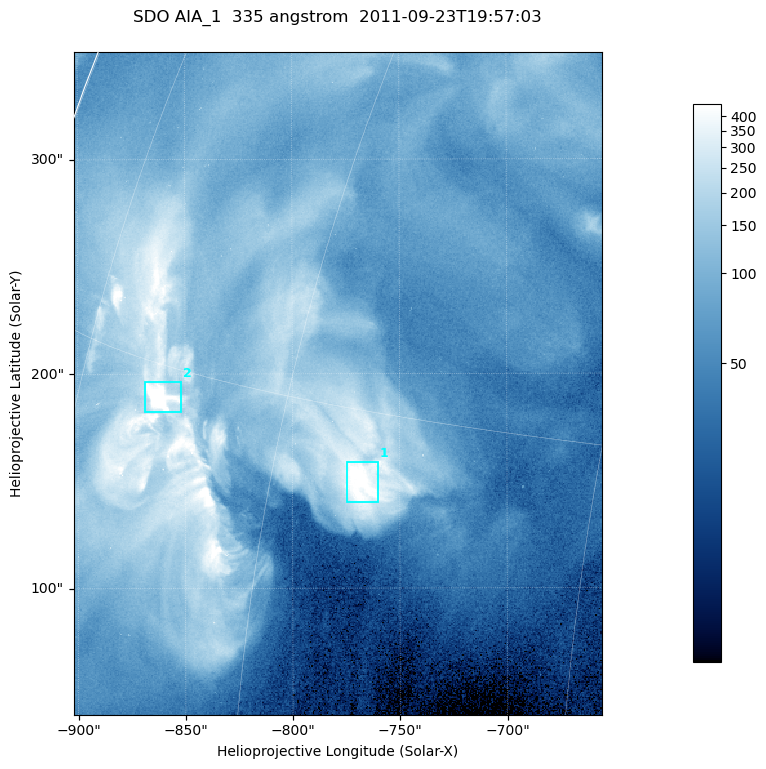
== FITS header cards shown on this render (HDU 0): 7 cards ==
TELESCOP= 'SDO     '           /
INSTRUME= 'AIA_1   '           /
WAVELNTH=                  335 /
WAVEUNIT= 'angstrom'           /
DATE-OBS= '2011-09-23T19:57:03.62' /
CTYPE1  = 'HPLN-TAN'           /
CTYPE2  = 'HPLT-TAN'           /

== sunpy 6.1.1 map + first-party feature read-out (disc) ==
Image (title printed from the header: SDO AIA_1  335 angstrom  2011-09-23T19:57:03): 410 x 514 px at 0.601 arcsec/px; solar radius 957 arcsec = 1592 px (partial field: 2.6% of the solar disc is inside the frame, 100% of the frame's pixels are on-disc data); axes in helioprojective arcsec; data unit not stated in the header (colour bar unlabelled)
Pointing: header CRPIX1/2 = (2042.06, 2043.86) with CRVAL1/2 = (0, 0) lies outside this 410 x 514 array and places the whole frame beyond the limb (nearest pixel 1.41 R_sun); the SolarSoft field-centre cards XCEN/YCEN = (-778.8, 195.5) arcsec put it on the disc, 1307 arcsec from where CRPIX/CRVAL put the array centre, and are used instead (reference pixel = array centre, CRVAL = XCEN/YCEN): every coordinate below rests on XCEN/YCEN
Orientation: roll -0.143 deg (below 1 deg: not rotated)
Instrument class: DISC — disc imager (sunpy class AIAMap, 335 A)
Bright regions (active regions / flare kernels): reference = the on-disc median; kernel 3 px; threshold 5 sigma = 297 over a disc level ~76.8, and >= 1.15x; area >= 210 px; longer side >= 5 px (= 3 arcsec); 2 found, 2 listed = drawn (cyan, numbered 1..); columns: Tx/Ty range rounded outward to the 2 arcsec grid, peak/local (2 s.f.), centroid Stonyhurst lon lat
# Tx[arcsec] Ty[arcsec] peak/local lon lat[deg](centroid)
1 -776..-760 140..160 7 -55 +13
2 -870..-852 182..198 13 -68 +14